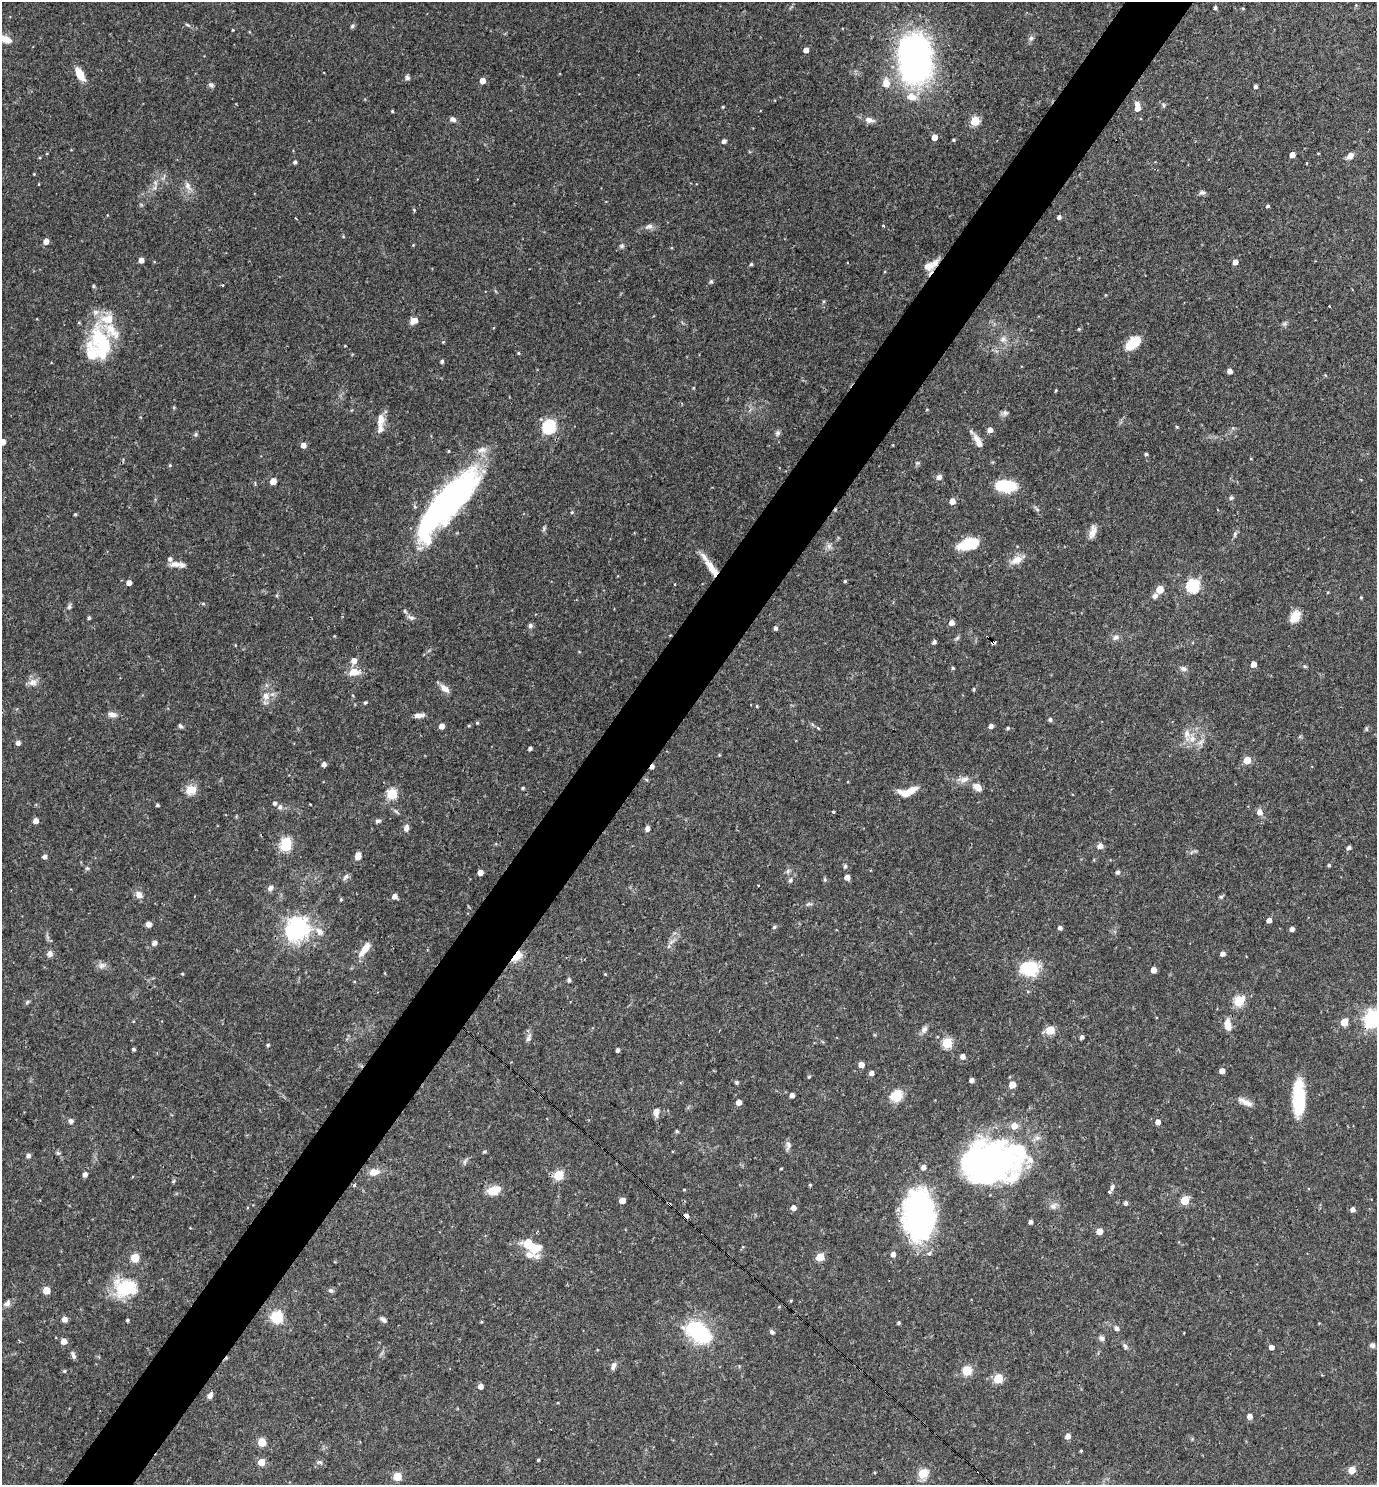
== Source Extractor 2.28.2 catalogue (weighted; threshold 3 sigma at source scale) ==
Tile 7 of 4 x 4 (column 3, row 2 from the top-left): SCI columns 2897-4271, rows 2967-4449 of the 5936 x 5932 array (HDU 1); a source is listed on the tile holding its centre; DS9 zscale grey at full resolution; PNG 1379 x 1487 px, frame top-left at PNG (2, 2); no overlay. Shown black and unused: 5% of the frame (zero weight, under 3 of 4 exposures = <1% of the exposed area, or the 3 px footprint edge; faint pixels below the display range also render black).
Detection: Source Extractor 2.28.2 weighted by HDU 2 'WHT'; one run over the whole footprint, this tile lists its part. Background 0.0538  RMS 0.0032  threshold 0.0146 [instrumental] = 3 sigma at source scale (4.5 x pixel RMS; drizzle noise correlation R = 1.50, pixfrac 1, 0.05/0.05 arcsec/px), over >= 5 px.
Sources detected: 328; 1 too faint to see at this stretch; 3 inside a brighter object's white glare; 1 cosmic-ray / hot-pixel residue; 1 long thin detection or spike segment (spike, bleed or trail) — not listed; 22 inside a brighter listed object's ellipse — not listed separately; the other 300 listed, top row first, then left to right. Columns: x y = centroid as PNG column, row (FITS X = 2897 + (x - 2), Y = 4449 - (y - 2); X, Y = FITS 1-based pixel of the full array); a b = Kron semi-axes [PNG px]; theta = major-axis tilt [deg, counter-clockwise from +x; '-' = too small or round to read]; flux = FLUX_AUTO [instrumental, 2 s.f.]
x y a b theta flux
1215 7 4 4 - 0.61
187 25 9 4 -27 0.57
352 26 6 5 - 0.6
233 30 3 3 - 0.26
1031 38 8 6 44 1
5 39 14 7 -22 3.7
806 50 4 4 - 2.1
915 59 44 29 -88 120
80 74 15 7 -62 5.1
407 78 7 5 76 0.8
482 81 4 4 - 3.2
886 83 10 8 -85 3.5
211 85 7 6 - 0.94
1255 87 4 4 - 0.86
1163 105 6 3 -71 0.45
723 107 3 3 - 0.33
1138 108 5 5 - 2.1
392 111 3 3 - 0.36
453 119 7 6 - 1.1
869 120 14 7 -16 2.1
975 121 5 5 - 16
934 137 4 4 - 3
953 140 4 3 - 0.4
724 141 4 4 - 1.2
1318 153 4 3 - 0.25
1292 155 4 4 - 2.6
1350 156 10 7 52 1.7
295 162 4 4 - 0.72
1307 163 4 2 - 0.22
34 174 3 3 - 0.24
39 184 4 3 - 0.21
188 186 15 8 -64 2.2
154 188 6 5 - 0.86
1202 192 9 5 -5 0.86
1268 206 4 4 - 0.51
414 210 4 4 - 0.33
1059 217 4 4 - 1
295 218 4 2 - 0.25
649 226 12 7 21 1.4
343 236 4 4 - 0.32
46 241 5 5 - 2.2
413 245 4 4 - 0.26
622 246 7 6 - 0.68
141 260 4 4 - 2
1235 262 5 4 - 2.2
751 264 4 4 - 0.49
928 266 14 10 16 3.6
711 281 5 5 - 0.68
94 286 5 4 - 0.43
824 301 5 3 - 0.37
1329 306 3 2 - 0.57
414 321 8 6 25 2.8
1284 324 7 6 - 0.72
1079 329 4 4 - 0.4
1003 339 11 8 37 1.9
1133 343 15 9 40 9.7
101 344 51 23 -75 22
518 353 4 4 - 0.35
442 361 4 4 - 0.69
1230 371 4 4 - 1.9
693 388 4 4 - 0.29
1056 390 3 2 - 0.34
927 409 4 3 - 0.25
1005 413 9 6 12 0.96
380 420 19 9 79 3.2
549 427 6 6 - 49
1177 427 4 4 - 0.35
990 430 5 4 - 2.1
778 433 8 7 - 0.86
196 434 6 6 - 0.59
977 439 23 6 -54 2.6
2 442 5 5 - 2.9
303 445 5 5 - 2.2
893 445 4 2 - 0.21
482 450 16 8 8 2.4
1146 454 4 3 - 0.64
917 463 6 5 - 0.53
170 465 4 4 - 0.35
939 477 7 6 - 1.4
273 481 5 4 - 3.6
1006 486 17 10 -4 17
1231 498 6 6 - 0.58
952 501 5 5 - 2.9
448 502 64 19 50 140
1037 509 9 5 -48 0.75
572 512 5 3 - 0.31
75 514 3 3 - 0.42
544 528 7 5 75 0.64
1093 531 18 8 77 2.4
1235 534 9 5 77 0.76
968 544 19 10 16 13
829 546 8 7 - 1.2
1017 560 17 9 28 3.3
175 564 15 8 6 2.3
712 568 26 8 -56 5.1
845 581 3 3 - 0.4
129 583 4 4 - 2.1
675 584 3 2 - 0.21
1193 586 6 6 - 46
1160 589 5 5 - 7.9
1155 596 8 6 50 1.1
1361 597 4 4 - 0.3
203 603 5 4 - 0.43
69 606 7 5 80 0.77
1295 616 14 10 58 4.5
411 617 12 5 -23 1
89 618 3 3 - 0.62
952 622 5 4 - 1.9
530 625 7 6 - 0.79
776 628 4 4 - 0.86
670 635 4 3 - 0.23
334 636 3 3 - 0.26
1116 637 9 7 26 1.2
957 638 7 4 45 0.61
934 642 4 4 - 0.81
993 642 4 3 - 6.3
235 645 4 3 - 0.23
354 661 6 6 - 2.2
1254 664 4 4 - 2.5
1304 666 5 5 - 0.45
953 668 4 4 - 0.4
1183 669 9 6 -19 1.1
354 672 14 9 4 4.1
33 682 12 10 1 2.3
445 689 12 7 -38 2.4
974 689 4 4 - 0.41
266 696 11 10 - 2.9
365 702 5 3 - 0.48
757 706 4 3 - 0.31
112 714 12 7 -18 1.7
419 715 12 5 3 1.8
1050 719 5 5 - 0.76
477 723 4 3 - 0.37
180 726 6 5 - 0.76
442 726 4 4 - 2.2
469 726 5 3 - 0.3
991 726 4 4 - 1.4
818 728 6 3 -46 0.39
1007 728 4 4 - 0.44
1366 728 6 3 -72 0.39
1192 739 10 9 - 2.8
18 743 4 4 - 1.4
530 748 4 3 - 0.87
719 755 4 3 - 0.28
1247 760 5 5 - 6.9
324 764 4 4 - 1.3
652 767 5 3 - 1.5
964 779 17 8 9 2.5
977 787 12 8 -32 2.4
523 788 4 3 - 0.43
191 790 13 11 17 4
906 793 14 7 -15 4.2
392 794 5 5 - 23
274 803 5 4 - 0.72
157 805 4 3 - 0.54
280 807 7 6 - 1.1
833 812 3 3 - 0.75
1260 812 7 6 - 2.2
36 821 5 4 - 2.4
378 821 7 5 15 0.76
406 828 8 6 85 1.5
647 828 6 4 73 1.4
285 846 6 5 - 25
1100 846 7 6 - 1.4
1349 847 4 4 - 0.96
358 856 8 6 65 2.3
45 857 5 4 - 1.3
1329 865 4 4 - 0.51
845 866 6 4 64 0.73
87 868 6 5 - 0.52
788 871 7 5 47 0.76
480 872 4 4 - 2.1
1117 872 5 4 - 0.81
346 877 10 5 53 0.93
847 877 4 4 - 2.5
790 880 7 5 73 0.71
825 880 6 5 - 0.51
758 886 3 2 - 0.32
270 888 7 6 - 1.4
139 895 9 7 -41 2.2
394 896 5 5 - 1.9
1221 897 6 4 6 0.48
341 899 5 4 - 0.34
809 904 10 5 15 0.79
1269 920 4 4 - 1.9
149 924 6 5 - 1.5
774 927 6 4 17 0.51
1060 928 4 4 - 1
297 929 8 7 - 260
1292 929 4 4 - 1.3
319 931 13 8 -41 2.5
672 941 12 4 30 1.1
154 943 5 5 - 1.4
364 949 21 7 54 4.2
50 953 8 7 - 1.4
1223 954 4 4 - 1.6
517 956 16 8 45 4.2
102 965 11 8 11 1.5
1030 968 15 12 10 18
1153 970 5 4 - 2.9
182 974 4 3 - 0.33
605 974 3 3 - 0.26
569 980 4 4 - 0.88
1239 1001 6 5 - 22
27 1002 6 5 - 0.56
1373 1019 7 7 - 120
1344 1022 5 5 - 7.9
1228 1025 15 8 -80 3.4
924 1029 10 7 58 1.3
1050 1030 8 7 - 5
1082 1037 4 4 - 0.95
528 1038 11 6 61 1.2
947 1043 5 5 - 20
268 1045 4 4 - 0.46
134 1049 4 4 - 0.48
618 1050 4 3 - 0.95
962 1056 5 5 - 1.8
861 1065 5 4 - 2.8
1222 1071 4 4 - 2.1
871 1073 4 4 - 1.5
809 1077 5 4 - 0.36
972 1080 4 4 - 1.4
737 1082 5 5 - 0.49
1012 1085 5 5 - 4.4
792 1095 4 4 - 1.7
896 1096 12 10 26 7.4
1298 1098 37 11 -90 18
739 1102 5 5 - 2.2
1245 1102 20 6 -26 2.6
656 1112 11 7 85 2
71 1121 6 6 - 0.94
1158 1122 4 4 - 2
677 1131 4 4 - 0.54
788 1145 14 6 85 1.3
484 1152 5 4 - 0.41
58 1153 6 6 - 0.61
28 1155 5 5 - 1.1
988 1161 73 42 11 100
465 1162 9 4 69 0.71
781 1168 3 2 - 0.33
374 1172 13 8 10 3
85 1175 4 4 - 1.4
558 1175 5 5 - 17
354 1185 4 3 - 0.47
810 1185 4 3 - 0.37
1112 1187 9 5 70 0.9
684 1189 4 3 - 0.26
494 1190 15 9 16 5
622 1200 5 4 - 3.2
1185 1200 5 5 - 11
1126 1203 4 4 - 0.93
669 1204 4 3 - 2.2
1053 1206 11 8 37 1.5
793 1208 5 5 - 1.8
1353 1209 5 4 - 1.5
919 1214 48 28 -90 79
686 1216 4 4 - 1.5
1031 1222 4 4 - 0.9
1099 1231 5 4 - 3.9
535 1249 13 11 40 6.1
893 1254 5 4 - 1.6
820 1257 5 5 - 8.6
135 1258 5 5 - 13
125 1288 29 21 -1 15
46 1290 5 5 - 6.7
331 1291 7 6 - 0.84
791 1301 4 3 - 0.33
7 1303 11 7 42 1.4
779 1307 5 3 - 0.31
277 1317 11 10 - 10
64 1319 5 5 - 2.1
127 1320 3 3 - 0.48
383 1320 9 5 -34 0.99
481 1322 4 3 - 0.26
899 1323 3 3 - 0.51
1117 1328 5 5 - 1.2
698 1332 26 16 -34 30
772 1332 5 5 - 0.97
1102 1338 8 6 -65 1
64 1341 5 5 - 3
1372 1345 6 6 - 0.94
1125 1346 8 5 -53 0.82
1271 1347 4 4 - 1.6
73 1355 10 5 -74 0.88
613 1366 10 6 64 1.3
64 1371 4 4 - 0.36
967 1371 11 10 - 4.5
998 1378 5 5 - 14
480 1386 5 4 - 1.9
210 1395 8 5 58 1.4
1250 1416 5 5 - 2.1
1068 1436 5 5 - 1.9
262 1442 5 5 - 9.5
1081 1451 4 3 - 0.31
538 1460 3 3 - 0.35
261 1462 5 5 - 5.2
320 1462 8 5 -23 0.66
1352 1470 5 5 - 6.4
923 1473 8 7 - 6.7
397 1476 5 5 - 11
Overlapping masked pixels (flux is a lower limit): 10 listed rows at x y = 928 266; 448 502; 712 568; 670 635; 993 642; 652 767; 517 956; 1373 1019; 669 1204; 686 1216
Isophote crosses this tile's border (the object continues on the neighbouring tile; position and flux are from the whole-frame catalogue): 4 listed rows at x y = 5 39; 2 442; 1373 1019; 397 1476